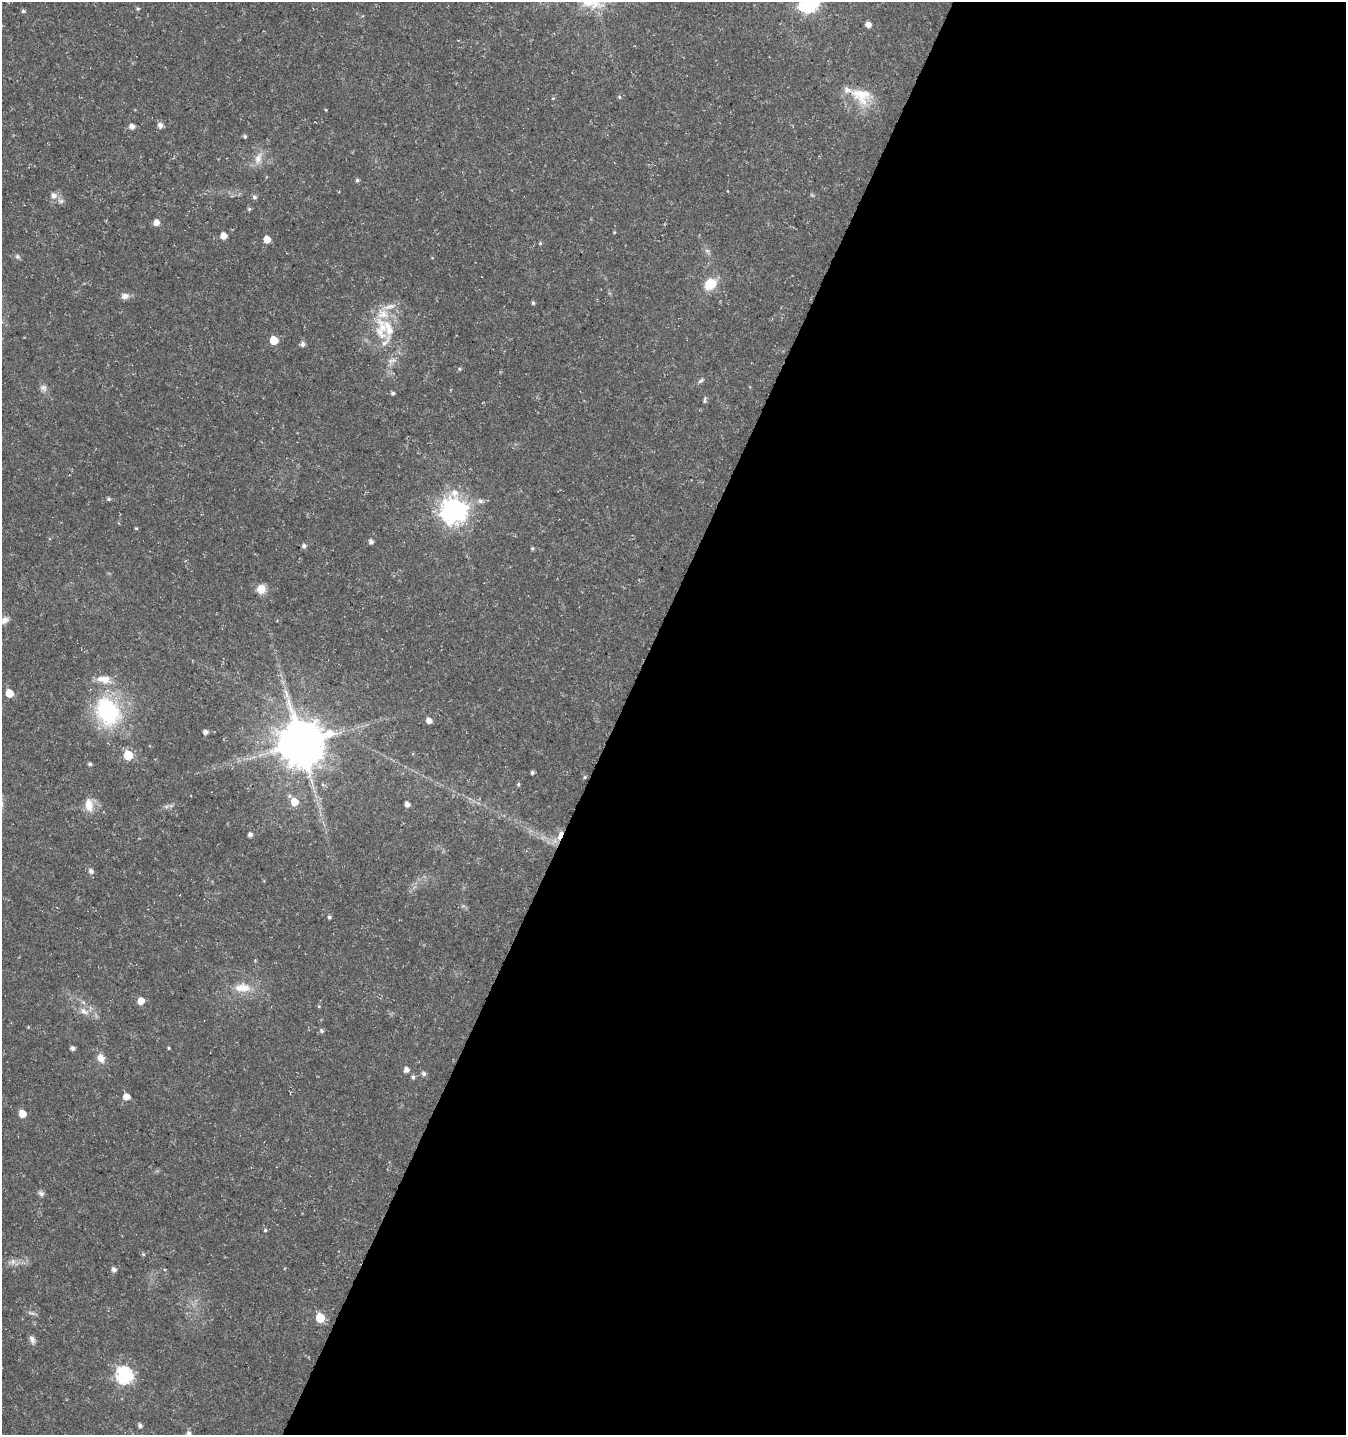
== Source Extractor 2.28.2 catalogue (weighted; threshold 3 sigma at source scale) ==
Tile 12 of 4 x 4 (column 4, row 3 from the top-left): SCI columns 4231-5574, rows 1443-2875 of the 5842 x 5743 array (HDU 1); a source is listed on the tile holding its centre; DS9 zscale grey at full resolution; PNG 1348 x 1437 px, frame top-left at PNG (2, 2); no overlay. Shown black and unused: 54% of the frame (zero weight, under 3 of 5 exposures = <1% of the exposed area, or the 3 px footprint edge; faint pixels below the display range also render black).
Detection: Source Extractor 2.28.2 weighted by HDU 2 'WHT'; one run over the whole footprint, this tile lists its part. Background 0.0225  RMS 0.0021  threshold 0.0094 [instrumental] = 3 sigma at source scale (4.5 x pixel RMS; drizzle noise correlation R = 1.50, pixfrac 1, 0.0396/0.0396 arcsec/px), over >= 5 px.
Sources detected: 93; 2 too faint to see at this stretch — not listed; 5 inside a brighter listed object's ellipse — not listed separately; the other 86 listed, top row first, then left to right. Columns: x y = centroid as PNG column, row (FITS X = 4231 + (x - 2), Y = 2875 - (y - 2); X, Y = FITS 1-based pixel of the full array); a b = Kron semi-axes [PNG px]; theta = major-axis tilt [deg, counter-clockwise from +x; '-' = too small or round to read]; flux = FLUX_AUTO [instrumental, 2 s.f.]
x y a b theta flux
808 3 9 7 28 64
138 9 5 4 - 0.28
23 11 5 4 - 0.39
868 25 5 5 - 1.3
861 95 30 21 -32 6.7
619 97 4 4 - 0.3
553 98 5 3 - 0.16
160 125 6 5 - 0.96
132 126 5 5 - 1.1
245 136 4 4 - 0.35
258 158 18 9 68 2.1
357 180 5 5 - 0.34
53 196 9 8 - 1.1
254 197 6 5 - 0.54
61 201 9 6 -14 0.66
249 209 5 5 - 0.3
156 222 6 5 - 1.6
614 232 4 3 - 0.18
223 236 5 5 - 2.2
267 239 5 5 - 2.5
540 243 5 4 - 0.27
707 251 7 6 - 0.55
17 256 7 6 - 0.47
710 284 13 10 41 4.7
125 296 10 8 14 1.1
533 303 5 4 - 0.37
381 329 35 17 87 7.7
274 340 5 5 - 5.2
303 344 5 5 - 0.8
392 361 14 7 20 1.2
459 369 6 4 -1 0.32
701 381 9 5 34 0.47
43 388 11 8 -38 0.88
393 393 5 4 - 0.46
705 400 10 4 82 0.45
109 499 6 4 -15 0.37
480 501 8 6 -17 0.72
453 510 9 9 - 200
136 528 4 4 - 0.21
371 542 5 4 - 0.72
304 546 5 5 - 0.62
532 548 4 4 - 0.31
261 589 10 9 - 2.4
4 620 11 8 35 1.2
104 679 20 10 -9 2.5
9 693 6 5 - 3.5
107 711 32 23 -61 22
429 720 5 5 - 1.4
205 732 5 4 - 0.86
300 743 13 13 - 970
128 755 6 5 - 10
90 764 4 4 - 0.46
532 773 4 4 - 0.44
585 777 5 4 - 0.27
518 784 5 4 - 0.31
294 802 7 6 - 3.1
407 804 5 4 - 1
89 805 19 10 -83 2.5
250 835 5 4 - 0.79
560 835 9 4 68 4
91 871 6 5 - 0.76
329 917 4 4 - 0.35
242 988 24 12 1 3.8
141 1001 5 5 - 2.5
319 1006 5 4 - 0.21
84 1011 13 8 -36 1.6
322 1031 5 5 - 0.45
73 1048 4 4 - 0.72
169 1048 4 3 - 0.23
101 1058 11 9 -70 1.7
406 1070 5 5 - 1.1
424 1074 5 5 - 0.59
413 1077 6 4 90 0.44
126 1097 6 5 - 1.9
22 1114 6 5 - 2.9
41 1193 9 6 -30 0.6
265 1230 5 4 - 0.27
143 1254 5 4 - 0.24
13 1261 7 6 - 0.75
114 1270 5 5 - 0.87
32 1313 9 4 -12 0.49
320 1318 6 5 - 8.4
32 1339 11 6 -64 0.82
124 1375 7 7 - 52
140 1425 5 4 - 0.59
188 1433 6 5 - 0.7
Overlapping masked pixels (flux is a lower limit): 1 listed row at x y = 560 835
Isophote crosses this tile's border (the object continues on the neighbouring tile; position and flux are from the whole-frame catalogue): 3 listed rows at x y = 808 3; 4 620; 188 1433